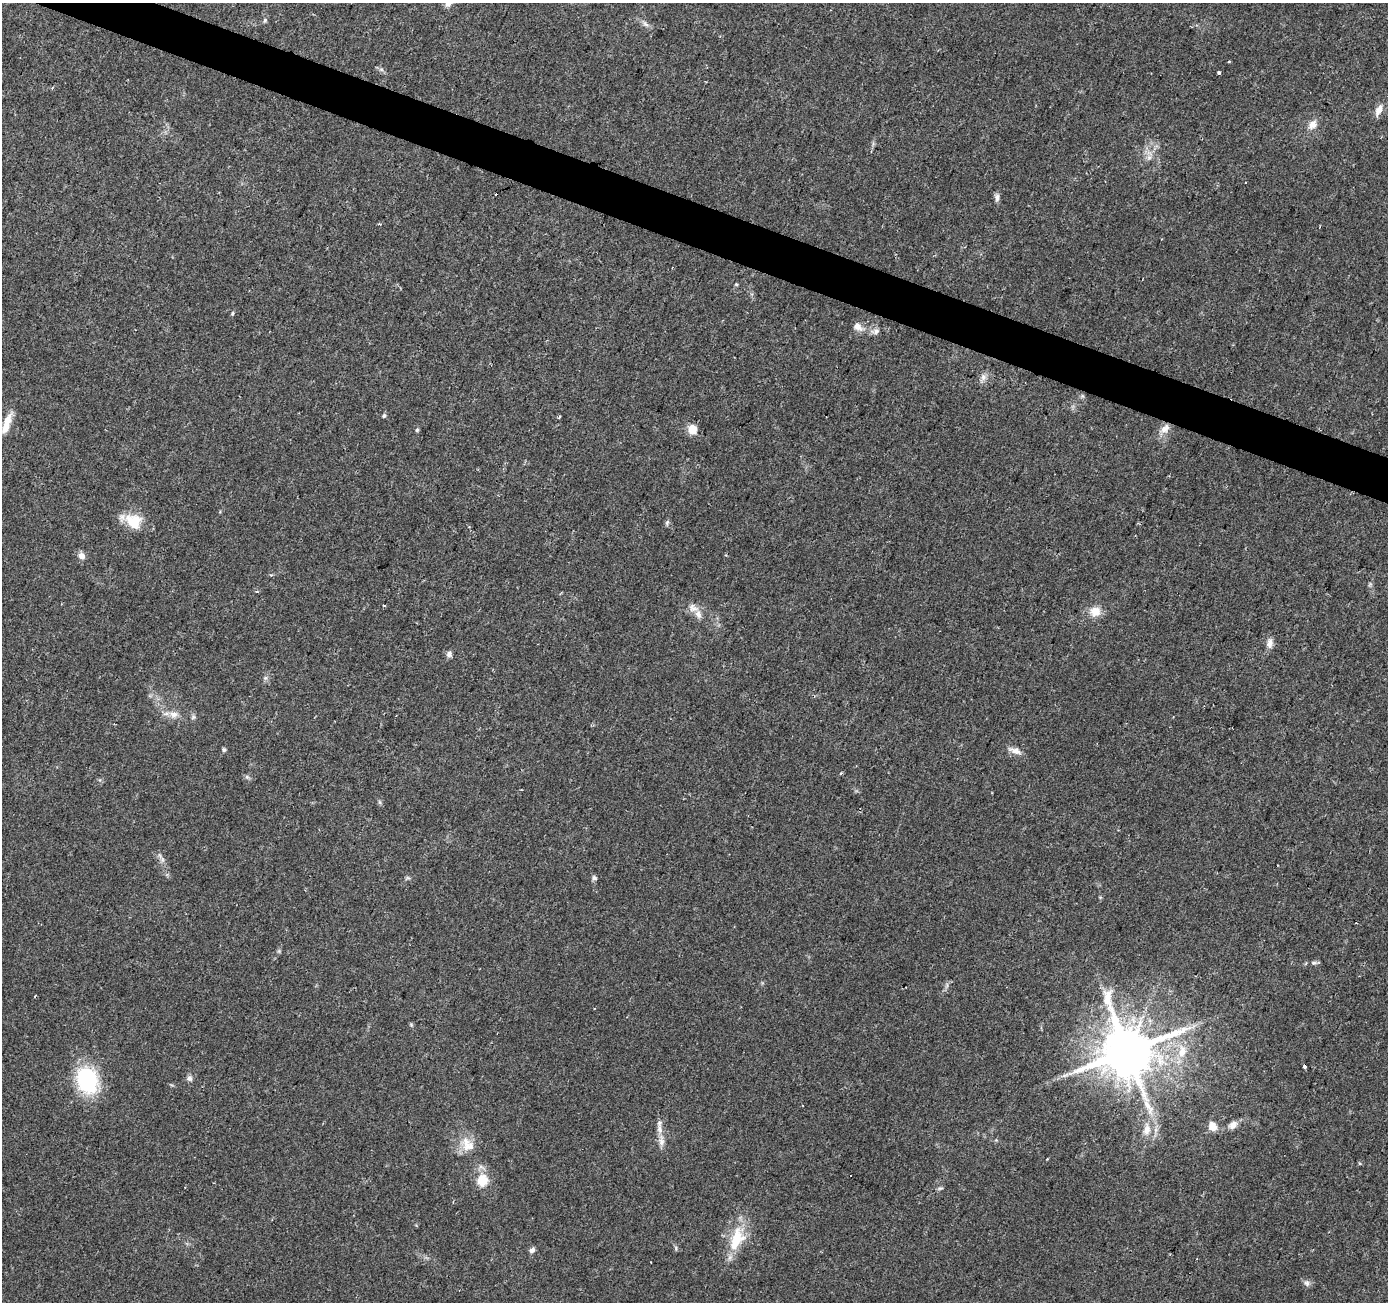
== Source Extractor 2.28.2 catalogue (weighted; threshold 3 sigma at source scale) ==
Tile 11 of 4 x 4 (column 3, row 3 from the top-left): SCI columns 2773-4158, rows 1510-2809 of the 5551 x 5684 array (HDU 1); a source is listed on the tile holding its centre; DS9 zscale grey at full resolution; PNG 1390 x 1304 px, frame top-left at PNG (2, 3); no overlay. Shown black and unused: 3% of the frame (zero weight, under 2 of 3 exposures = <1% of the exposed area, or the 3 px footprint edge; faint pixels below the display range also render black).
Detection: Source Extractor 2.28.2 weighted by HDU 2 'WHT'; one run over the whole footprint, this tile lists its part. Background 0.0336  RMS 0.0034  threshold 0.0155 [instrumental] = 3 sigma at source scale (4.5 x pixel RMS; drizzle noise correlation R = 1.50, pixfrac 1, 0.0396/0.0396 arcsec/px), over >= 5 px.
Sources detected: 60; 2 cosmic-ray / hot-pixel residue — not listed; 3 inside a brighter listed object's ellipse — not listed separately; the other 55 listed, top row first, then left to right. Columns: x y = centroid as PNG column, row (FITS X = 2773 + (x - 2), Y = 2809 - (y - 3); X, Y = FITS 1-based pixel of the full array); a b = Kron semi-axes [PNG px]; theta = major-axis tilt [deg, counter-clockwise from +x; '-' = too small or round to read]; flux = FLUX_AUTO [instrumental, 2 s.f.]
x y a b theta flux
265 20 7 4 73 0.58
645 24 10 5 -35 1.2
381 69 7 4 -19 0.7
1219 72 3 3 - 1.1
1379 110 14 7 64 3
1312 124 11 8 48 2.9
1149 157 7 6 - 1.2
997 197 10 6 -88 1.3
736 284 4 4 - 0.38
232 314 6 4 82 0.48
857 327 12 9 -27 2.4
876 331 10 7 33 1.4
983 377 11 7 81 1.7
1082 396 6 4 -71 0.53
384 416 5 5 - 0.63
559 417 3 3 - 1.5
7 420 16 9 62 4.6
1165 428 15 9 42 3.2
692 429 11 11 - 3.6
417 430 5 5 - 0.48
134 521 21 19 -42 8.5
667 522 8 4 67 0.65
82 556 9 7 -48 1.8
257 592 3 3 - 1.3
693 608 14 11 -20 2.8
1095 611 13 12 - 4.3
1270 643 14 8 86 2
449 654 8 6 78 1.2
265 678 6 5 - 0.7
174 714 13 9 0 2.6
224 750 5 5 - 0.64
1015 751 17 7 -21 2.3
841 773 4 3 - 0.36
247 777 5 5 - 0.64
162 859 7 4 -72 0.79
407 878 8 4 19 0.61
594 878 7 6 - 0.85
1314 963 7 4 1 0.68
1127 1052 15 14 - 2300
1182 1052 17 11 74 5.4
1305 1066 4 3 - 2.6
189 1078 7 7 - 1.2
87 1080 25 19 -74 33
1233 1125 11 8 39 2.3
1213 1126 11 9 -68 3.2
1147 1129 17 10 83 4
661 1141 16 7 -90 2.4
467 1144 23 16 -55 6.4
482 1181 6 5 - 23
940 1188 8 3 13 0.54
736 1239 35 17 72 13
676 1248 7 4 -72 0.52
532 1250 6 5 - 1.3
651 1262 2 2 - 0.26
1307 1283 9 7 -64 1.2